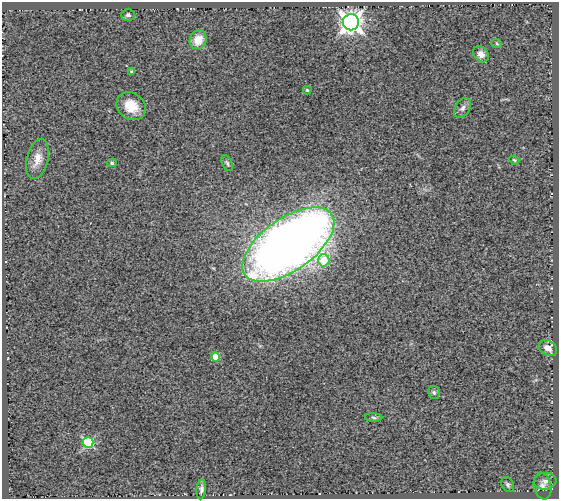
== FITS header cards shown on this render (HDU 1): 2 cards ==
NAXIS1  =                  557
NAXIS2  =                  497

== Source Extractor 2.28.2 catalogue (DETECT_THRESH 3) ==
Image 557 x 497 px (HDU 1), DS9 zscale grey, 1 PNG px = 1 image px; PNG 561 x 501 px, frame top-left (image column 1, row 497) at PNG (2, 2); each listed source drawn as its Kron ellipse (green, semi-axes under 4 px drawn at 4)
Background 0.649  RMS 0.17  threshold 0.51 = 3 sigma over >= 5 px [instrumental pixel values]
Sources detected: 24; all 24 listed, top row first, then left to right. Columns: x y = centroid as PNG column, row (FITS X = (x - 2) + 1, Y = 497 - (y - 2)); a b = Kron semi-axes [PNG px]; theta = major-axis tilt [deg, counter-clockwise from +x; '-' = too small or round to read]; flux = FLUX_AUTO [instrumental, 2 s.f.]
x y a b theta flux
128 15 7 6 - 25
351 22 8 8 - 8400
198 40 10 8 64 180
497 44 5 3 - 10
481 54 9 7 -46 56
132 72 4 3 - 29
307 90 4 3 - 17
131 106 15 13 -38 220
462 108 11 7 56 44
37 159 20 11 76 130
514 160 5 4 - 13
112 163 5 4 - 15
227 163 8 5 -64 23
288 244 53 26 35 12000
324 260 6 5 - 330
548 348 10 7 -34 88
216 357 4 4 - 280
434 392 6 6 - 25
374 417 8 4 -2 23
88 442 5 5 - 1000
545 481 11 8 6 62
508 485 8 6 -59 27
542 486 13 8 -77 64
201 489 10 4 83 34